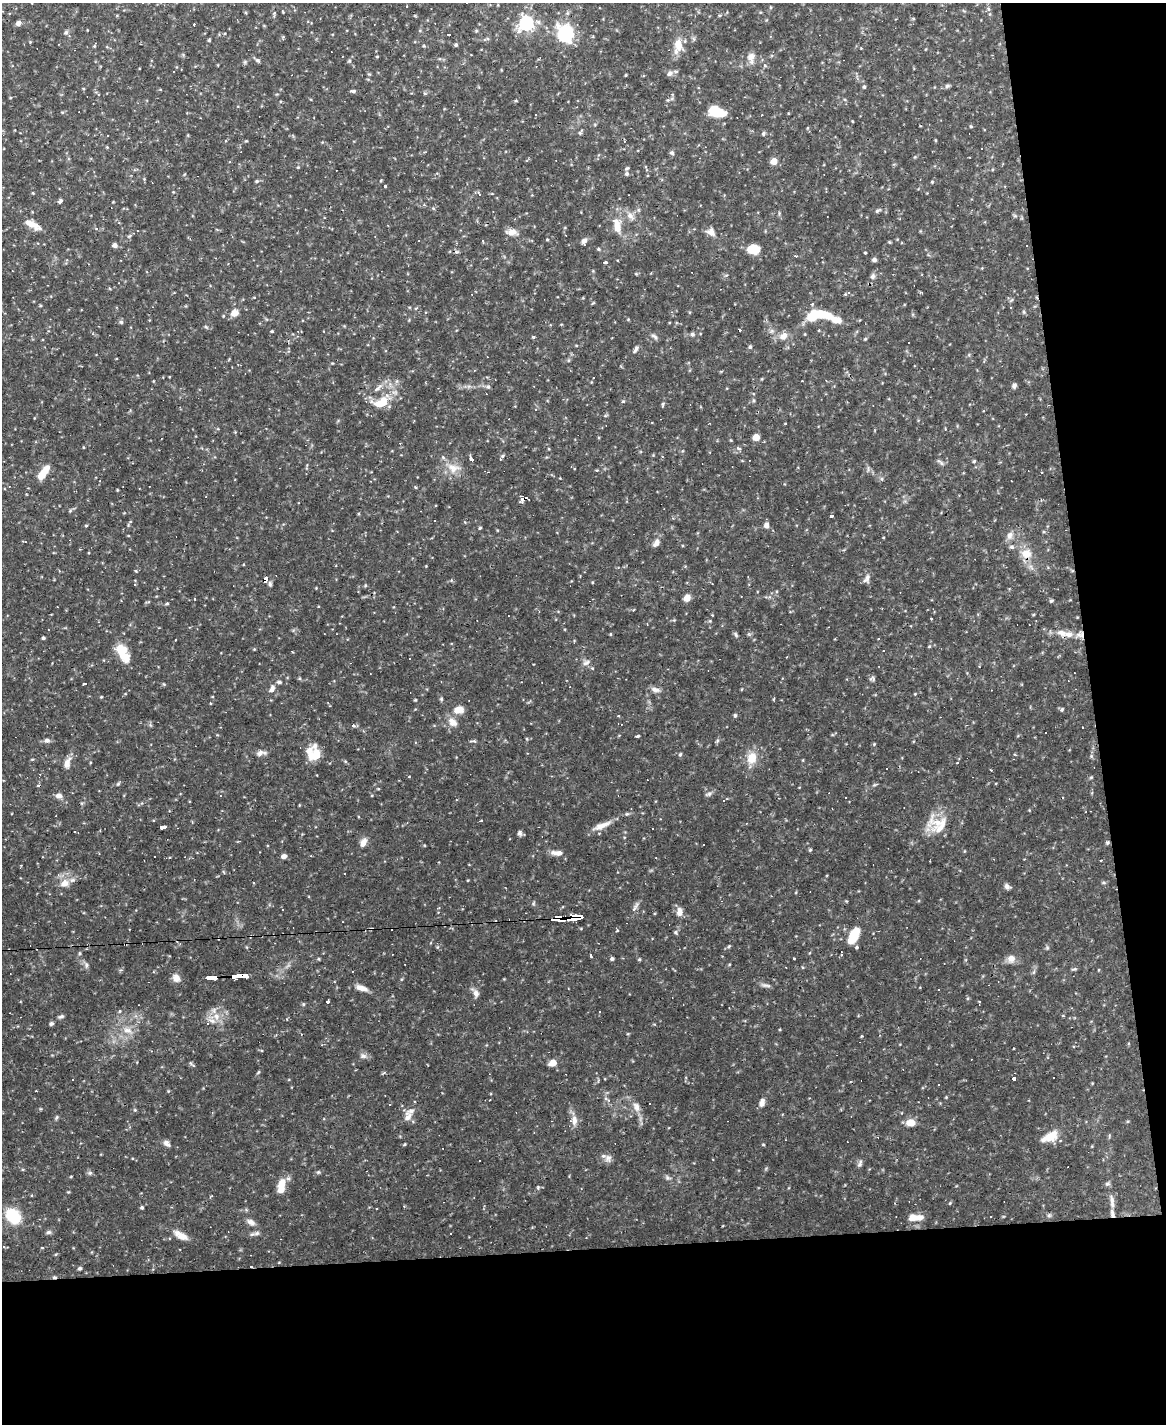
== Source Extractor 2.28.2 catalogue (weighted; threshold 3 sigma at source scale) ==
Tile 12 of 4 x 3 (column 4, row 3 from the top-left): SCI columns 3492-4655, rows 237-1658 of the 4655 x 4633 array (HDU 1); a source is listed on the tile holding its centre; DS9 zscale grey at full resolution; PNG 1168 x 1426 px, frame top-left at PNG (2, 3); no overlay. Shown black and unused: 19% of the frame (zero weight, under 2 of 3 exposures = <1% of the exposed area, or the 3 px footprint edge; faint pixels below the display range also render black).
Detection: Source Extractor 2.28.2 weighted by HDU 2 'WHT'; one run over the whole footprint, this tile lists its part. Background 0.123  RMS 0.0039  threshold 0.0176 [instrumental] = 3 sigma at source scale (4.5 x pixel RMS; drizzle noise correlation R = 1.50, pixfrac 1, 0.05/0.05 arcsec/px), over >= 5 px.
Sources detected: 369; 2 inside a brighter object's white glare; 70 cosmic-ray / hot-pixel residue — not listed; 15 inside a brighter listed object's ellipse — not listed separately; the other 282 listed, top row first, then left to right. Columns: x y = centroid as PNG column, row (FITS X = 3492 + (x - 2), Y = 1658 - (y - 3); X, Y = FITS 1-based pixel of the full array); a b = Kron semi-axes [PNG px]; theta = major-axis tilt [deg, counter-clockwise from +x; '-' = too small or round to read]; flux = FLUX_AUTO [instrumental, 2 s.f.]
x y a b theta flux
406 6 3 2 - 0.29
770 7 5 3 - 0.32
989 9 6 4 -69 0.68
283 12 4 3 - 0.28
246 13 4 3 - 0.42
274 14 9 4 -89 0.69
117 15 5 3 - 0.36
913 18 5 3 - 0.36
18 23 7 5 29 1.6
526 23 7 6 - 98
66 33 6 5 - 0.96
565 33 10 9 - 50
449 34 3 3 - 0.94
209 40 4 4 - 0.43
30 42 3 3 - 0.32
95 45 7 3 68 0.48
456 45 4 4 - 0.7
678 46 22 11 83 5.2
107 47 5 3 - 0.41
377 56 5 3 - 0.31
751 57 13 9 76 2.5
258 60 8 4 -40 0.74
349 61 5 4 - 0.49
765 66 5 3 - 0.44
670 73 8 7 - 1.3
369 74 5 4 - 0.44
626 75 4 3 - 0.29
947 86 7 5 43 0.72
864 87 5 4 - 0.64
353 91 7 4 -1 0.78
715 111 15 8 -20 15
852 121 4 2 - 0.3
580 133 6 3 -72 0.52
763 134 6 5 - 0.64
188 135 4 3 - 0.35
107 147 4 4 - 0.35
672 153 7 6 - 0.75
774 161 5 5 - 4.7
298 167 4 3 - 0.34
627 168 6 4 32 0.56
627 174 6 5 - 0.76
381 180 4 3 - 0.37
257 181 5 4 - 0.52
932 182 4 4 - 0.39
385 186 3 3 - 0.67
173 192 4 3 - 0.3
33 193 5 3 - 0.3
479 194 7 4 -64 0.76
60 201 6 4 47 0.84
424 205 4 4 - 0.51
877 211 8 4 23 0.7
630 216 11 8 -33 2.4
1015 216 6 4 -19 0.54
32 225 21 7 -28 4.3
617 227 20 9 -81 5
97 228 4 3 - 0.39
920 231 5 3 - 0.33
512 232 15 8 -2 2.8
711 232 12 9 -38 2.5
129 236 7 4 43 0.69
547 239 5 3 - 0.34
483 241 5 3 - 0.31
584 241 8 6 41 1.6
889 242 5 4 - 0.37
114 245 6 5 - 1.3
598 249 5 4 - 0.55
753 249 13 9 -4 6.7
457 252 6 4 -17 0.58
865 253 4 2 - 0.35
874 260 6 5 - 0.91
605 262 4 3 - 31
593 271 5 3 - 0.35
636 274 5 4 - 0.43
872 276 8 6 84 1.1
921 292 5 3 - 0.4
849 293 5 4 - 0.97
593 303 5 3 - 0.38
186 306 4 3 - 0.31
1011 308 3 2 - 0.34
234 313 9 8 - 3.1
813 315 14 10 49 9
628 319 4 4 - 0.36
836 320 16 8 -16 3.9
121 322 5 5 - 0.71
206 327 6 4 -44 0.51
740 330 3 3 - 3.5
272 331 4 3 - 0.42
692 334 6 5 - 0.8
654 336 11 5 -32 0.95
783 336 11 9 43 3
865 339 5 4 - 0.48
750 347 5 4 - 0.61
636 349 10 5 58 1.1
593 378 3 2 - 0.22
397 381 6 4 -71 0.62
1014 386 7 5 67 0.96
488 387 6 5 - 0.85
378 388 16 5 43 2
623 401 5 4 - 0.42
381 402 25 13 27 8.8
663 404 7 4 78 0.57
605 416 6 3 19 0.44
945 429 4 3 - 0.32
756 437 6 5 - 4.1
738 448 7 4 -8 0.82
503 456 5 4 - 0.57
472 459 4 3 - 36
974 461 4 4 - 0.48
941 463 8 5 -57 0.85
453 468 19 13 -13 5.6
43 473 16 6 56 7.6
415 487 4 3 - 0.46
117 490 4 3 - 0.31
523 499 5 3 - 19
833 516 4 3 - 13
86 525 4 3 - 0.45
128 525 4 4 - 0.4
766 525 7 5 90 1.7
480 528 5 4 - 0.59
1010 535 12 8 71 2.1
883 537 3 2 - 0.36
656 543 10 7 54 2.1
1012 547 7 5 -16 0.88
1026 554 15 13 -2 5.1
59 571 4 3 - 0.43
136 571 5 3 - 0.35
867 577 14 6 -89 1.6
266 579 5 4 - 2
270 584 6 5 - 0.7
135 585 4 2 - 0.29
365 585 5 4 - 0.47
316 588 3 3 - 0.28
687 598 6 5 - 4.2
195 599 3 3 - 0.65
1051 601 5 4 - 0.64
167 604 5 4 - 0.51
1033 615 5 3 - 0.36
1077 617 3 3 - 0.28
931 618 3 3 - 0.67
674 620 4 4 - 0.37
647 624 3 2 - 0.34
1061 633 16 9 -17 3.4
610 634 5 3 - 0.34
1080 634 12 9 15 2.6
736 635 8 5 -71 0.73
43 638 3 3 - 0.67
175 640 3 2 - 0.43
929 646 4 4 - 0.37
121 649 17 13 -30 5.7
254 649 4 3 - 0.35
409 659 2 2 - 0.36
586 663 10 7 25 1.6
872 678 8 6 12 0.82
85 684 3 3 - 19
164 684 5 3 - 0.36
272 688 12 7 70 1.7
655 690 12 6 -13 1.8
101 697 4 3 - 0.33
441 699 6 5 - 0.54
415 700 3 3 - 0.39
210 703 3 2 - 0.34
1062 709 6 4 58 0.62
458 710 12 9 9 3.8
735 715 5 4 - 0.7
452 722 14 10 -44 3.4
354 725 5 5 - 0.77
1083 727 2 2 - 0.32
637 736 4 3 - 0.85
47 740 8 6 -1 1.3
473 741 12 2 4 0.58
874 744 4 4 - 0.34
261 753 13 7 8 1.9
680 754 5 4 - 0.51
315 755 18 12 77 7.1
752 758 16 13 73 5.8
32 759 5 3 - 0.36
957 762 4 3 - 0.62
67 763 14 8 76 2.7
1091 777 5 4 - 0.44
996 783 3 2 - 0.42
118 784 6 4 44 0.54
874 785 6 4 18 0.52
708 794 10 5 18 0.88
59 796 8 7 - 1.8
846 798 2 2 - 0.35
142 803 5 3 - 0.45
627 814 6 5 - 0.57
481 821 3 3 - 0.9
602 825 25 7 22 3.8
163 827 5 4 - 19
941 827 34 17 46 10
520 833 7 6 - 1.1
1107 842 5 5 - 0.66
363 843 12 7 65 2.4
810 850 4 4 - 0.53
557 853 15 7 -6 2.6
284 856 6 5 - 1.6
656 858 3 2 - 0.21
64 883 15 11 26 4.2
1007 887 8 6 -48 1.2
846 901 5 3 - 0.3
635 908 17 4 58 1.7
283 910 3 3 - 0.87
680 912 11 7 -88 2.6
575 918 10 4 5 160
557 919 10 4 6 130
617 930 4 3 - 0.38
675 932 6 5 - 0.6
854 935 21 11 68 7.3
729 946 5 4 - 0.47
79 953 6 4 90 0.48
842 954 4 3 - 0.59
591 956 3 3 - 1.5
794 958 3 2 - 0.5
319 959 5 3 - 0.35
612 959 5 4 - 0.77
1011 959 10 9 - 2.6
86 965 9 6 -81 1.1
1074 969 9 3 16 0.59
239 976 15 4 3 100
176 978 10 9 - 2.7
213 978 10 4 3 47
766 985 14 4 -9 1.1
361 988 15 6 -17 2.7
476 993 11 7 -82 1.8
328 1001 4 3 - 26
303 1004 5 3 - 0.44
120 1011 5 4 - 0.46
216 1016 11 9 -65 3.6
61 1017 8 4 18 0.82
51 1024 5 5 - 0.75
207 1024 3 3 - 1.3
127 1030 13 8 -20 3.6
862 1036 4 3 - 0.31
363 1056 10 7 -17 1.4
553 1063 5 5 - 6.4
192 1064 10 3 -35 0.61
258 1072 7 3 45 0.45
1014 1078 4 3 - 2.1
938 1084 3 2 - 0.45
168 1091 4 3 - 0.34
609 1100 6 4 -70 0.55
762 1102 11 6 72 1.9
650 1104 2 2 - 0.3
389 1105 3 3 - 0.82
636 1107 14 9 -71 2.8
135 1110 5 4 - 0.43
57 1117 6 5 - 0.56
408 1117 15 10 80 3
574 1120 14 9 87 2.8
911 1123 9 8 - 4.1
1051 1136 18 11 29 6.1
80 1143 4 3 - 0.29
167 1143 9 6 -44 1.5
404 1144 4 3 - 0.46
763 1145 5 3 - 0.33
608 1158 11 8 47 1.9
480 1161 3 3 - 1.1
859 1165 7 6 - 1
318 1172 5 5 - 0.51
90 1173 7 5 20 0.75
71 1176 4 3 - 0.32
667 1178 8 6 -45 0.92
281 1183 13 9 59 4.4
1107 1184 7 6 - 0.82
538 1187 6 3 89 0.47
1112 1201 21 5 -84 2.5
950 1203 4 4 - 0.48
404 1206 3 3 - 0.32
142 1207 4 4 - 0.66
376 1209 3 2 - 0.35
1049 1215 6 5 - 0.7
13 1216 16 12 -43 16
991 1217 2 2 - 0.34
913 1218 12 8 4 4
251 1222 12 7 -28 1.8
48 1232 7 5 3 0.9
256 1233 9 5 18 1.2
181 1235 20 8 -30 3.7
4 1247 4 3 - 0.43
251 1266 3 2 - 0.65
80 1268 5 4 - 0.69
Overlapping masked pixels (flux is a lower limit): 10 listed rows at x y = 523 499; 1026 554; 266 579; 1080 634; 1107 842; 575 918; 557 919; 239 976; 213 978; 251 1266
Unlisted compact peaks at least as high as the median listed source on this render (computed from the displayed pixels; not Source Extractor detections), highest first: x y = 639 959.